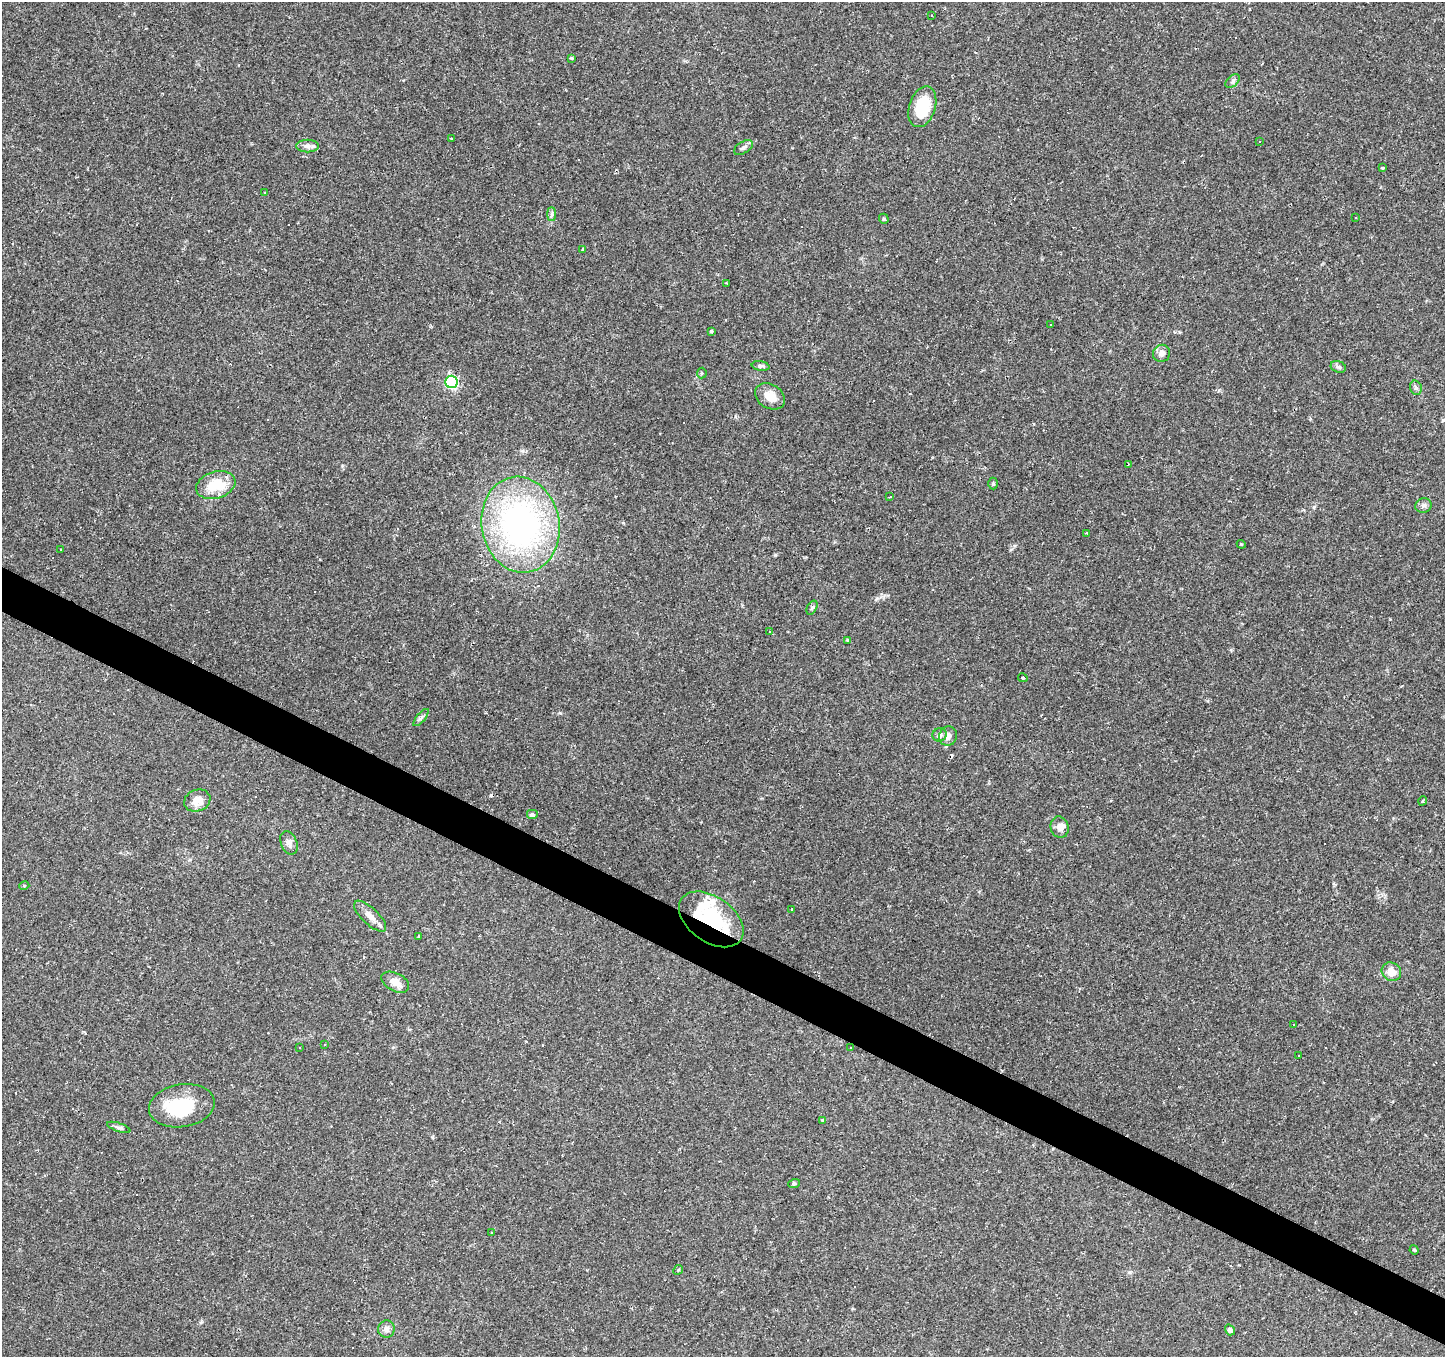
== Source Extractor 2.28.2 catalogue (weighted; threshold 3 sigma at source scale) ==
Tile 6 of 4 x 4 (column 2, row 2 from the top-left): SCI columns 1445-2887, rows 2901-4255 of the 5776 x 5869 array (HDU 1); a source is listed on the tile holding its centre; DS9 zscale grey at full resolution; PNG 1447 x 1359 px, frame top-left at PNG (2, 2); each listed source drawn as its Kron ellipse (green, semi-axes under 4 px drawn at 4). Shown black and unused: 3% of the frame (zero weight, under 2 of 3 exposures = <1% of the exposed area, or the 3 px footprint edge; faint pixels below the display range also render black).
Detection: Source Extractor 2.28.2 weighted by HDU 2 'WHT'; one run over the whole footprint, this tile lists its part. Background 0.0537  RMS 0.0043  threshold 0.0192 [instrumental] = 3 sigma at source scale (4.5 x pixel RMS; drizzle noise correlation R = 1.50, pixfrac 1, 0.0396/0.0396 arcsec/px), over >= 5 px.
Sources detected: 121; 3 inside a brighter object's white glare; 48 cosmic-ray / hot-pixel residue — neither listed nor drawn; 4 inside a brighter listed object's ellipse — not listed separately; the other 66 listed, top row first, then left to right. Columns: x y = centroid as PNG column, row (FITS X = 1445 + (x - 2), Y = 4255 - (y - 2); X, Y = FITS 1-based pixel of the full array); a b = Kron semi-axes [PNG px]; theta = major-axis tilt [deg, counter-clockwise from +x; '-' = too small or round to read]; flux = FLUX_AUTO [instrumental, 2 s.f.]
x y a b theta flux
932 15 3 3 - 0.81
571 58 3 3 - 0.47
1233 81 8 5 46 1
922 107 21 13 72 16
451 138 4 3 - 0.35
1259 142 3 2 - 0.62
307 146 11 6 0 1.8
743 148 10 5 32 1.4
1382 168 4 3 - 1.7
264 193 3 3 - 0.86
552 214 7 4 -90 0.91
1355 218 3 2 - 0.38
884 219 5 4 - 0.66
583 249 4 3 - 0.78
726 283 3 2 - 0.41
1051 325 3 2 - 0.45
711 331 3 3 - 0.66
1162 353 9 8 - 2.1
761 366 9 4 -8 1.1
1338 367 8 5 -19 1
702 373 5 5 - 0.57
451 382 6 6 - 56
1416 388 7 5 -75 1
770 396 16 12 -32 5.9
1128 465 3 2 - 0.41
993 483 6 5 - 0.59
216 485 20 13 16 14
890 497 4 2 - 0.35
1423 505 8 7 - 1.3
520 525 48 39 -79 120
1087 534 4 2 - 0.54
1241 544 4 3 - 0.41
61 549 3 3 - 1.9
812 608 7 4 62 0.85
770 631 3 3 - 0.83
848 640 4 3 - 0.58
1023 678 5 4 - 0.92
421 718 10 3 50 0.92
940 735 7 6 - 1.8
948 736 10 8 75 2.4
197 800 13 11 20 4.9
1422 801 5 3 - 0.51
532 815 6 5 - 1.1
1060 827 11 9 -73 2.6
289 843 12 8 -68 2.3
24 886 5 3 - 0.38
792 909 3 3 - 1.3
370 916 20 8 -43 3.8
711 919 36 22 -35 26
419 936 3 3 - 1
1391 972 10 9 - 4.5
395 982 15 9 -27 3.6
1293 1025 3 3 - 1.7
325 1045 3 3 - 2.5
300 1048 3 2 - 0.52
851 1048 3 3 - 0.83
1299 1055 3 3 - 0.7
182 1106 33 21 9 24
823 1120 3 3 - 1.1
119 1127 12 4 -18 1.1
794 1184 6 4 19 0.55
492 1233 3 3 - 1.1
1414 1250 5 4 - 0.54
678 1270 5 4 - 0.48
386 1329 8 8 - 2.1
1230 1330 6 4 -53 1.2
Overlapping masked pixels (flux is a lower limit): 1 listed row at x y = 711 919
Unlisted compact peaks at least as high as the median listed source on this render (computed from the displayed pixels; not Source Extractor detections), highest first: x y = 775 555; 560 713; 1314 507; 432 1137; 1219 390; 623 523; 1390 619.